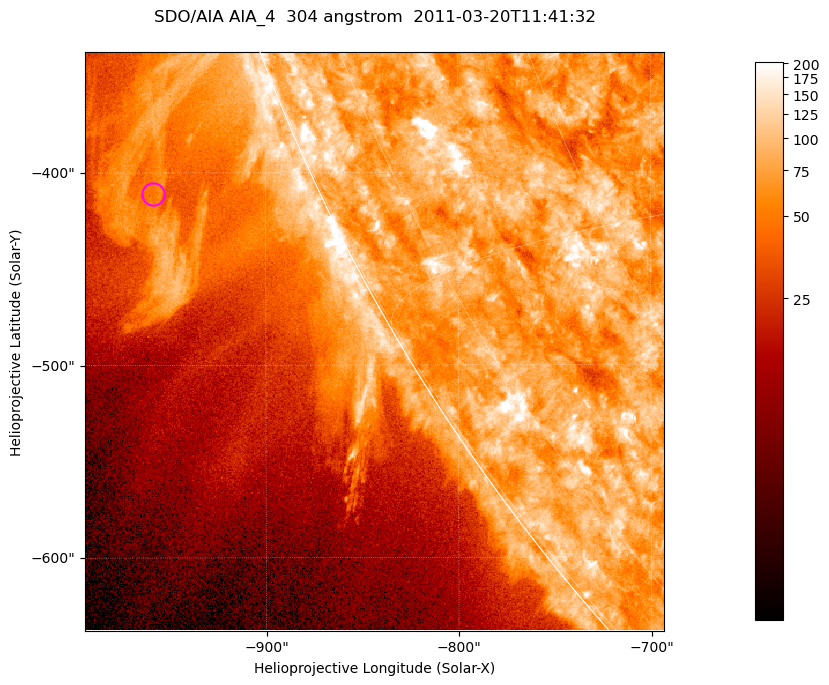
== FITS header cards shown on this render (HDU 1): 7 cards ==
TELESCOP= 'SDO/AIA '           / For AIA: SDO/AIA
INSTRUME= 'AIA_4   '           / For AIA: AIA_ATA1, AIA_ATA2, AIA_ATA3 or AIA_AT
WAVELNTH=                  304 / [angstrom] Wavelength
WAVEUNIT= 'angstrom'           / Wavelength unit: angstrom
DATE-OBS= '2011-03-20T11:41:32.133' / [ISO] Date when observation started; ISO 8
CTYPE1  = 'HPLN-TAN'           / CTYPE1; Typically HPLN
CTYPE2  = 'HPLT-TAN'           / CTYPE2; Typically HPLT

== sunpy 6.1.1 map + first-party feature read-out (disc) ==
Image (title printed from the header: SDO/AIA AIA_4  304 angstrom  2011-03-20T11:41:32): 501 x 501 px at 0.6 arcsec/px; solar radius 964 arcsec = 1606 px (partial field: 1.4% of the solar disc is inside the frame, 44% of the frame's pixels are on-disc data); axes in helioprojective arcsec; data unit not stated in the header (colour bar unlabelled)
Orientation: roll -0.132 deg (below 1 deg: not rotated)
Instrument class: DISC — disc imager (sunpy class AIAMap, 304 A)
Bright regions (active regions / flare kernels): reference = the on-disc median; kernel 5 px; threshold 5 sigma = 119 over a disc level ~77.6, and >= 1.15x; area >= 251 px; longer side >= 6 px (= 3.6 arcsec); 0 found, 0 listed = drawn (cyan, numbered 1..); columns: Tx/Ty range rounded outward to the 2 arcsec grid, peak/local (2 s.f.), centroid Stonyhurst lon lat
Off-limb structures (1.02-1.3 R_sun): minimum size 125 px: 7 found; the strongest spans PA ~110..115 deg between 1.02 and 1.15 R_sun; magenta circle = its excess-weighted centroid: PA ~115 deg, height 1.08 R_sun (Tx ~-958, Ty ~-412 arcsec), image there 2.2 x the reference